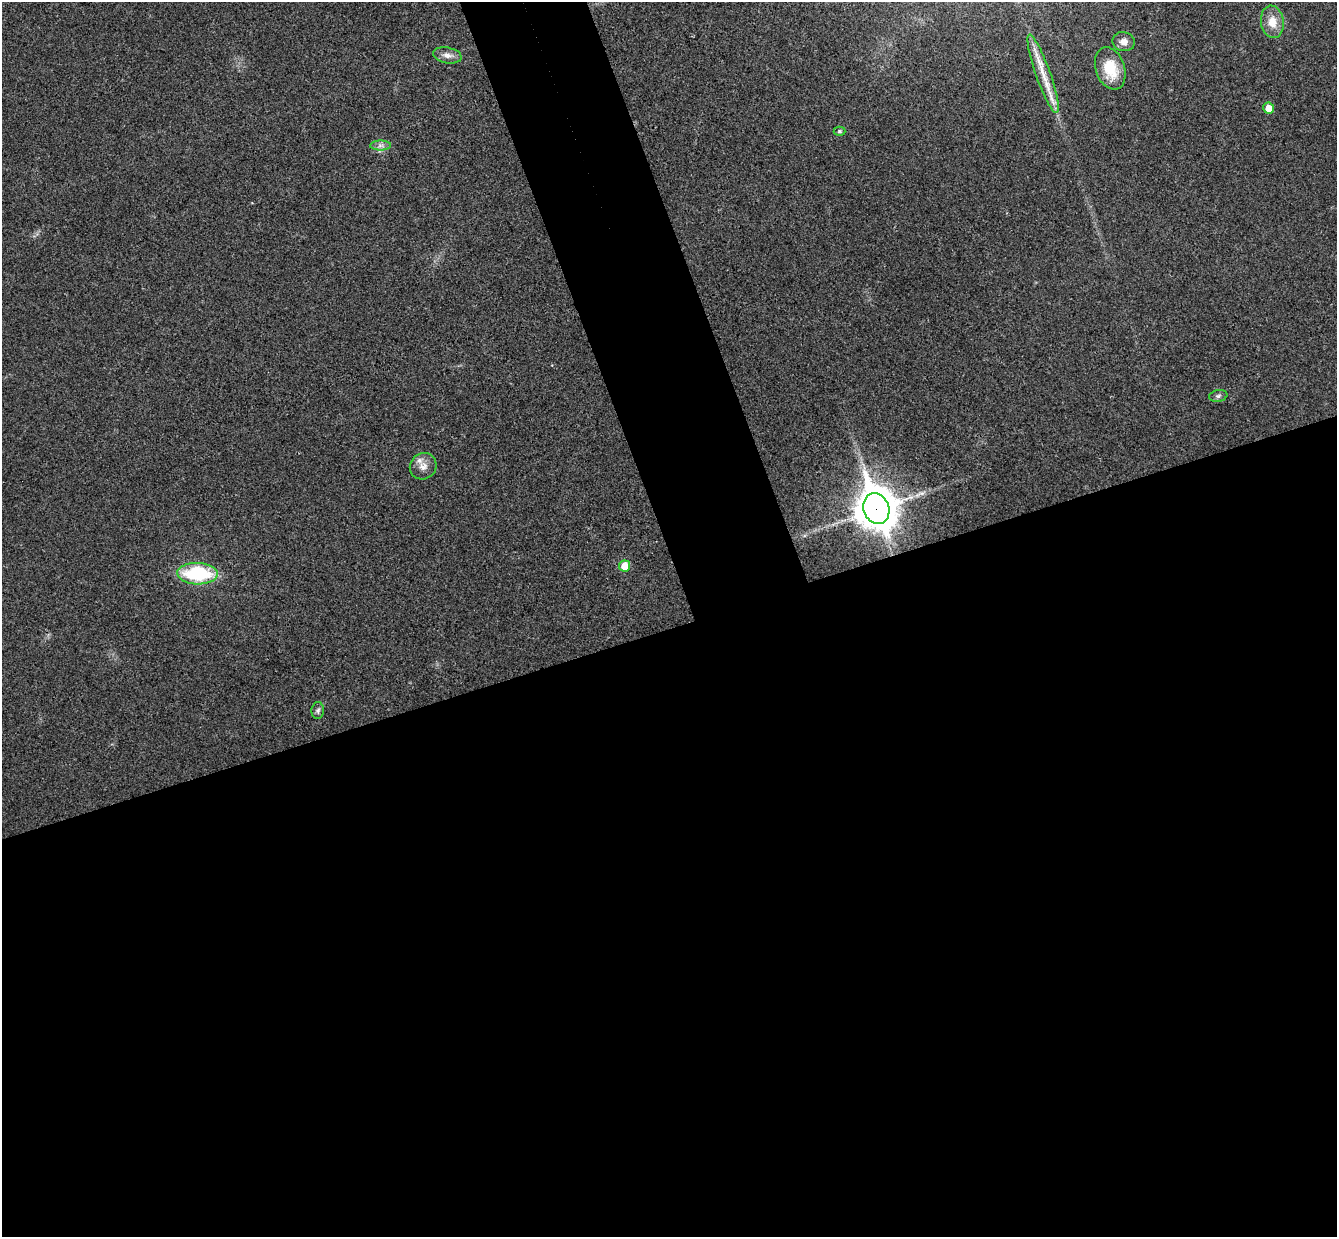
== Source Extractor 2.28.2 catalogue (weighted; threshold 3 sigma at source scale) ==
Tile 15 of 4 x 4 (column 3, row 4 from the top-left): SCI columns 2725-4059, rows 171-1405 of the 5452 x 5404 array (HDU 1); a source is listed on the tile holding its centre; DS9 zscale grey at full resolution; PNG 1339 x 1239 px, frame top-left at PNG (2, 2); each listed source drawn as its Kron ellipse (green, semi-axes under 4 px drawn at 4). Shown black and unused: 54% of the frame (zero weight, under 3 of 4 exposures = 6% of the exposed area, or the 3 px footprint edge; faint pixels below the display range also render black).
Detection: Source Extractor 2.28.2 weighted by HDU 2 'WHT'; one run over the whole footprint, this tile lists its part. Background 0.0357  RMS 0.0062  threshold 0.0277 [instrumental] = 3 sigma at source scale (4.5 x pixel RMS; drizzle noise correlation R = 1.50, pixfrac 1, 0.05/0.05 arcsec/px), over >= 5 px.
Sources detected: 14; all 14 listed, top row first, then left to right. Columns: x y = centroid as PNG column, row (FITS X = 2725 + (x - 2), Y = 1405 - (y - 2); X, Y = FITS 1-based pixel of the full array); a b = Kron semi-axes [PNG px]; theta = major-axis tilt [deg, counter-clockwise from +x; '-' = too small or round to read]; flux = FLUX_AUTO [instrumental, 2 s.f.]
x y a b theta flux
1272 22 16 11 -82 9
1124 42 11 9 -13 4.1
447 55 14 8 -11 3.9
1110 68 22 14 -71 18
1043 74 41 7 -71 14
1269 108 5 5 - 5.8
840 131 6 4 -1 1
380 145 10 5 0 2.4
1218 396 9 6 10 1.7
423 466 14 12 41 5.5
876 509 16 13 -71 1800
625 566 5 5 - 10
197 574 20 10 -2 50
318 711 8 6 85 1.7
Overlapping masked pixels (flux is a lower limit): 1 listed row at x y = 876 509